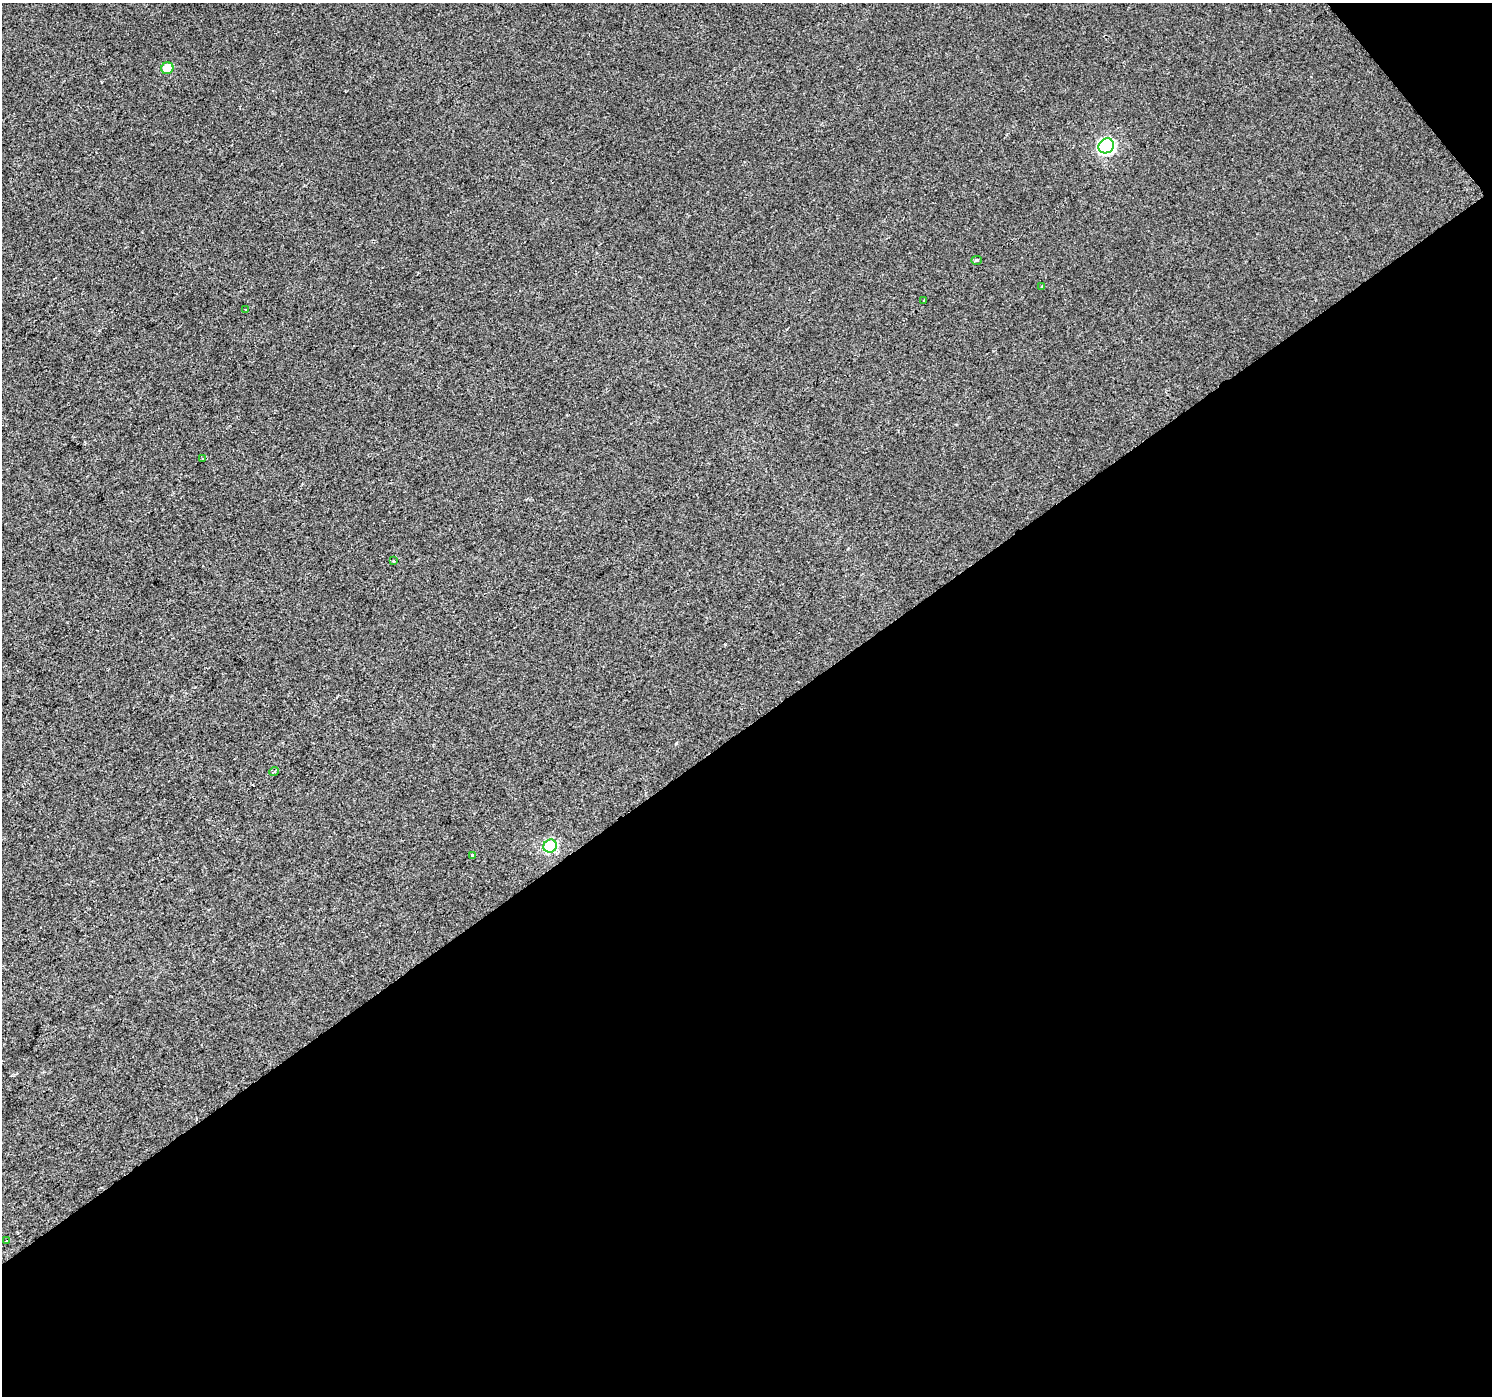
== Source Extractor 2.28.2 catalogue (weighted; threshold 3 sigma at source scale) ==
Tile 4 of 2 x 2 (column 2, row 2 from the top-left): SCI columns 1491-2980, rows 94-1487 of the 2980 x 2955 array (HDU 1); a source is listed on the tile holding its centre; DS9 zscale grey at full resolution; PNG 1494 x 1398 px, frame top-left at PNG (2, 3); each listed source drawn as its Kron ellipse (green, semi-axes under 4 px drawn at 4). Shown black and unused: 49% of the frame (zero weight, under 2 of 3 exposures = <1% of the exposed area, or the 3 px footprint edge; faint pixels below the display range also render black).
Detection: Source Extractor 2.28.2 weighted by HDU 2 'WHT'; one run over the whole footprint, this tile lists its part. Background 0.0157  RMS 0.0079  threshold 0.0356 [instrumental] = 3 sigma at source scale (4.5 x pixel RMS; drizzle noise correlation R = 1.50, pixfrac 1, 0.0396/0.0396 arcsec/px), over >= 5 px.
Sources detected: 12; all 12 listed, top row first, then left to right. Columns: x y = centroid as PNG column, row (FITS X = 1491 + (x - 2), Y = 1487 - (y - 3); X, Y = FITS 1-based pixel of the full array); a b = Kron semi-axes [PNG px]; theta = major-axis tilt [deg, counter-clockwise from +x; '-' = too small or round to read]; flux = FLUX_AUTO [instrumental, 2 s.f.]
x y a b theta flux
167 68 6 6 - 16
1106 146 8 7 - 130
976 260 5 4 - 1.4
1042 286 3 3 - 1.3
924 301 3 3 - 4.8
245 309 3 2 - 1.6
203 459 3 2 - 0.62
394 561 3 3 - 0.9
274 771 5 3 - 1.1
550 846 7 6 - 69
472 855 3 3 - 1.5
7 1240 3 2 - 0.63
Unlisted compact peaks at least as high as the median listed source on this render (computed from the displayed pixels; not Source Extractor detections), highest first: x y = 676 743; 725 644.